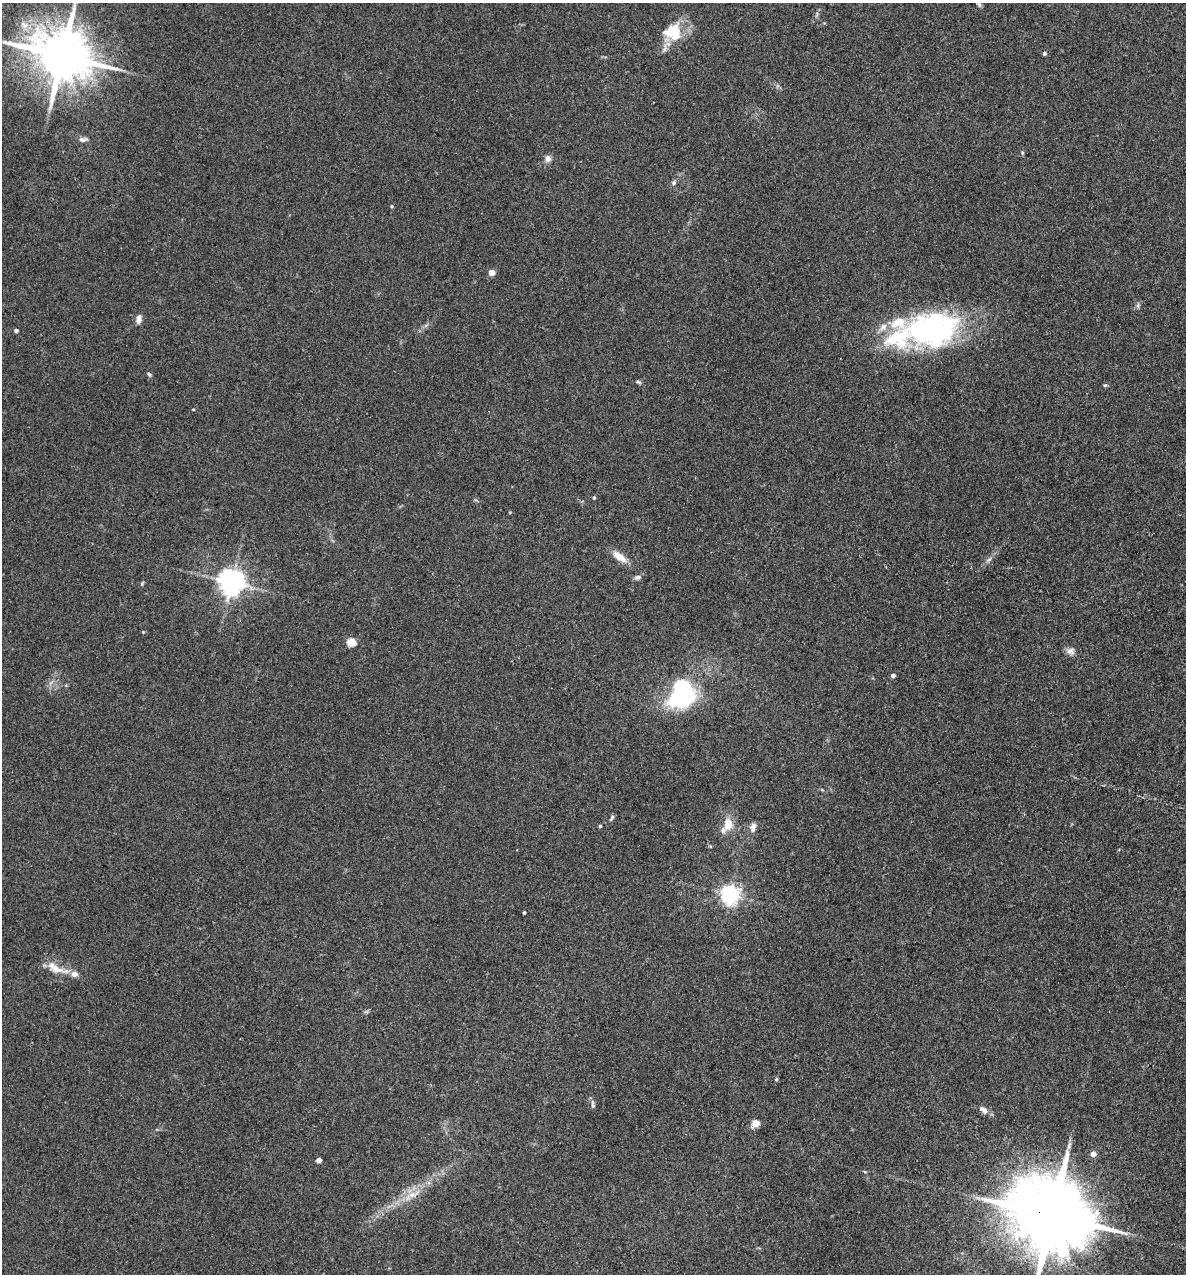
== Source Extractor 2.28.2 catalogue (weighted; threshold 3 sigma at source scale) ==
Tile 6 of 4 x 4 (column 2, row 2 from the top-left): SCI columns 1308-2491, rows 2543-3814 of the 5104 x 5085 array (HDU 1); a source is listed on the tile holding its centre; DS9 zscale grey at full resolution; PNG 1188 x 1276 px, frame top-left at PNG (2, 3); no overlay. Shown black and unused: <1% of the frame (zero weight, under 3 of 4 exposures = <1% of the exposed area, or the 3 px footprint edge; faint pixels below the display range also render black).
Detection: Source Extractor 2.28.2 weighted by HDU 2 'WHT'; one run over the whole footprint, this tile lists its part. Background 0.25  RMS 0.0093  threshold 0.042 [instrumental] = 3 sigma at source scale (4.5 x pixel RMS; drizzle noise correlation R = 1.50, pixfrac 1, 0.05/0.05 arcsec/px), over >= 5 px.
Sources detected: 48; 1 inside a brighter object's white glare — not listed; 4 inside a brighter listed object's ellipse — not listed separately; the other 43 listed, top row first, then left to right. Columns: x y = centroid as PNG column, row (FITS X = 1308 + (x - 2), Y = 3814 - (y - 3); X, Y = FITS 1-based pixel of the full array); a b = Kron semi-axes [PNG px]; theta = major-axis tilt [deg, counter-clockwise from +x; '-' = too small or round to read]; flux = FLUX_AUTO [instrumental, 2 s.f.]
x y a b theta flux
673 32 27 24 28 31
1044 53 4 4 - 2.1
62 56 17 14 -19 5700
83 139 12 6 9 3.5
1022 152 6 4 -79 1.2
548 159 9 7 88 4.4
674 182 7 6 - 2.2
391 206 4 4 - 1.1
491 272 4 4 - 13
1138 305 7 5 88 2
139 319 10 6 83 5.7
932 329 55 37 6 220
16 330 4 4 - 2.3
149 374 7 4 -62 1.5
638 382 7 4 -26 1.6
1105 385 6 4 42 1.3
193 409 4 3 - 0.68
594 497 4 4 - 1.3
619 557 17 8 -38 12
989 559 8 4 37 2.2
637 577 9 6 14 2.9
231 582 8 8 - 950
142 583 6 4 69 1.2
351 642 6 5 - 36
1071 651 11 9 1 4.7
893 675 6 5 - 2.1
683 698 29 15 16 84
611 818 9 4 57 1.9
727 824 19 10 64 15
600 826 4 3 - 1.4
753 827 13 7 76 4.8
730 894 7 7 - 450
524 913 3 3 - 1.2
55 968 30 10 -28 14
776 1079 5 4 - 1.1
593 1104 13 5 -80 2.6
983 1110 14 7 -35 4.9
756 1123 5 5 - 22
1093 1154 5 5 - 7
319 1160 4 4 - 7.1
865 1172 5 3 - 0.9
411 1195 29 9 28 18
1052 1215 26 17 -19 14000
Overlapping masked pixels (flux is a lower limit): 1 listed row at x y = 1052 1215
Isophote crosses this tile's border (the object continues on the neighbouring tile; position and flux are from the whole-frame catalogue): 2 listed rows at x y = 62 56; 1052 1215